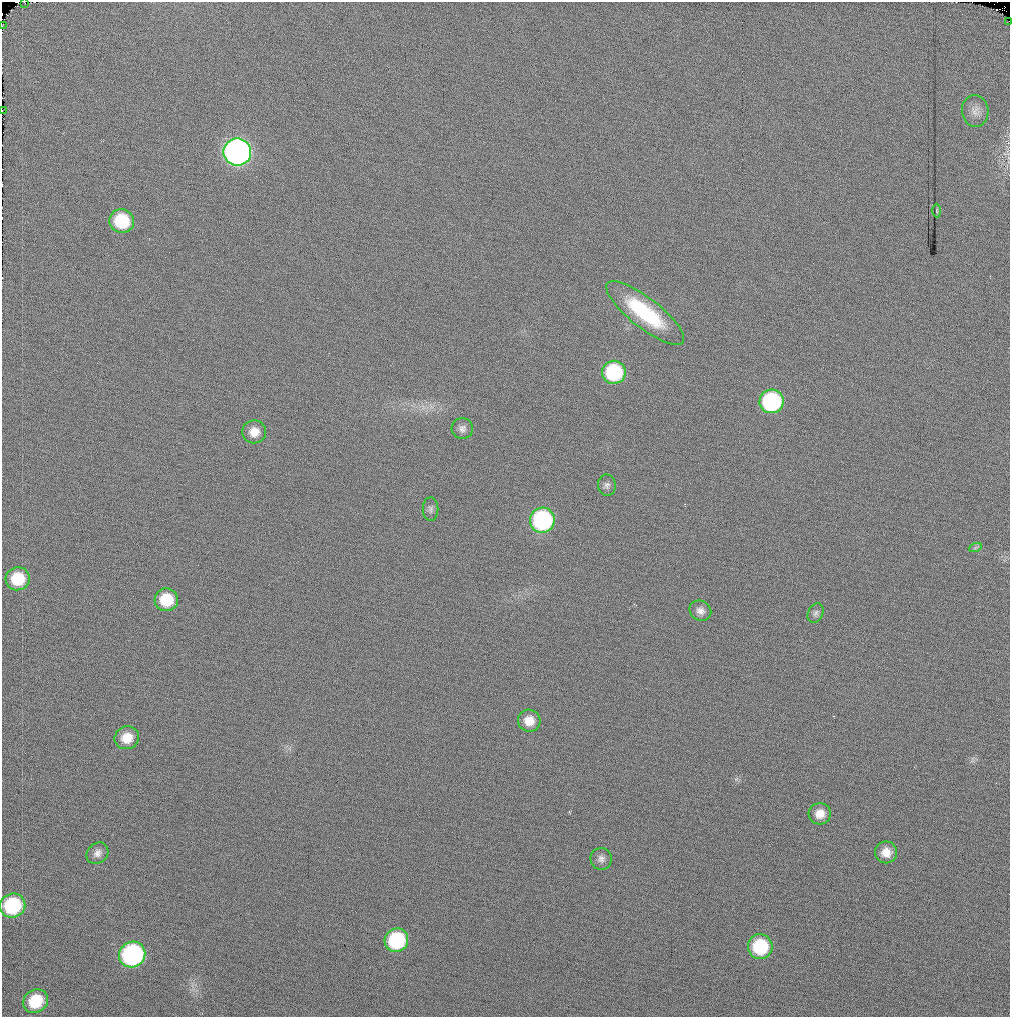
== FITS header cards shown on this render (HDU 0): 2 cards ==
NAXIS1  =                 1008
NAXIS2  =                 1015

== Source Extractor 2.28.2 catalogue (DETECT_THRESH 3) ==
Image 1008 x 1015 px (HDU 0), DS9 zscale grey, 1 PNG px = 1 image px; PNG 1012 x 1019 px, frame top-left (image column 1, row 1015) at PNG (2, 2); each listed source drawn as its Kron ellipse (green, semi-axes under 4 px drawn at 4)
Background 46.1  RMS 12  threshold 36.8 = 3 sigma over >= 5 px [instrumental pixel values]
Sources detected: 32; all 32 listed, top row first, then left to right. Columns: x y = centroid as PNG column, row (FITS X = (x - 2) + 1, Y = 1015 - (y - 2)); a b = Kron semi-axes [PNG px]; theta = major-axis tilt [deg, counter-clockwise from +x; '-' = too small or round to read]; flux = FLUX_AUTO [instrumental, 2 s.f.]
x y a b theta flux
24 2 2 2 - 1200
1009 21 2 2 - 62000
2 26 3 2 - 590
2 110 3 2 - 830000
975 111 16 13 -86 7000
237 152 14 13 - 540000
937 211 7 3 -89 870
122 221 12 12 - 43000
645 313 48 15 -38 67000
614 372 12 11 - 77000
772 401 12 11 - 110000
462 428 10 10 - 4600
254 432 12 11 - 10000
607 485 10 9 - 3300
431 509 12 8 -90 3000
542 520 12 12 - 130000
975 548 7 4 19 1500
18 579 12 11 - 29000
166 600 12 11 - 29000
700 611 11 9 -31 5300
816 613 10 7 65 3000
529 721 11 11 - 12000
127 738 12 11 - 14000
820 814 11 11 - 9500
886 852 11 11 - 9800
97 853 12 9 43 5200
601 859 11 10 - 4500
13 905 13 12 - 66000
396 940 12 11 - 74000
760 947 12 12 - 53000
132 955 13 12 - 170000
36 1001 13 11 38 29000
At the frame edge (FLAGS 8, measured only in part): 4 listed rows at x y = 24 2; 1009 21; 2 26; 2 110